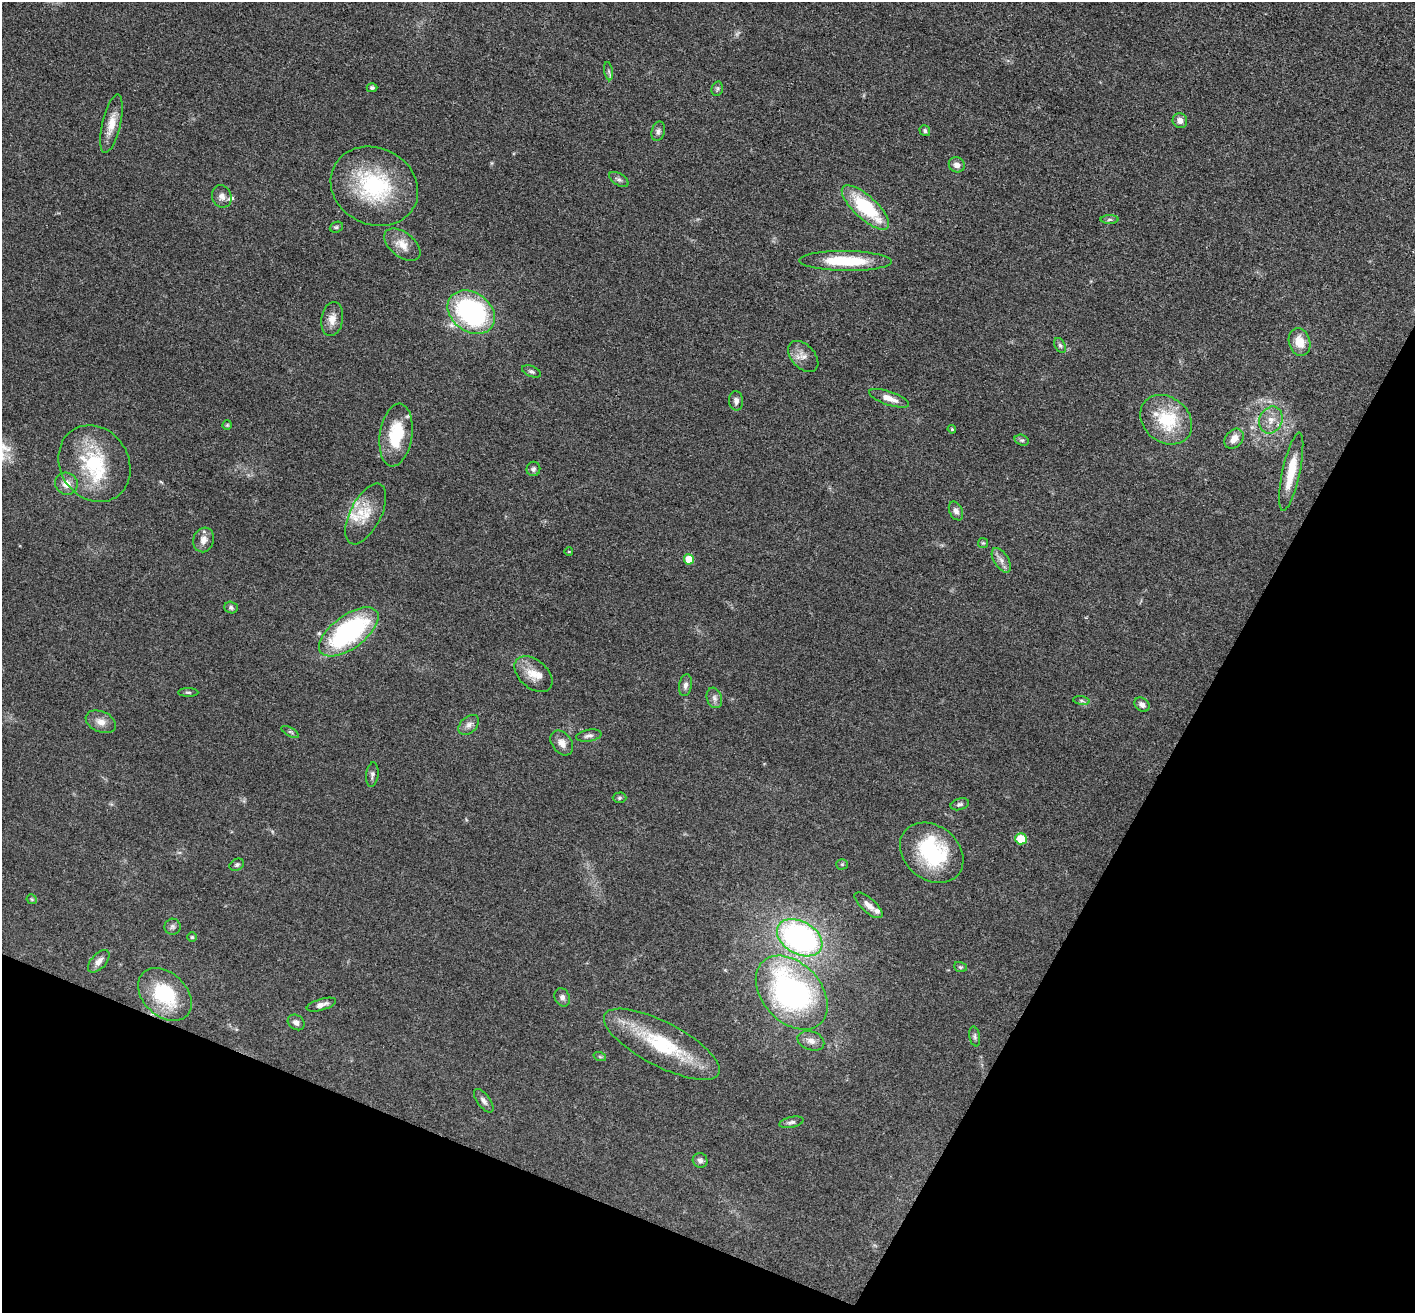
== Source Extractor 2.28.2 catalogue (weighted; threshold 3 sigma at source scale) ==
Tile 15 of 4 x 4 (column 3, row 4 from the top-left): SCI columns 2827-4239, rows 279-1589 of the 5653 x 5665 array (HDU 1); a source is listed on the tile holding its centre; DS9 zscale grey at full resolution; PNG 1417 x 1315 px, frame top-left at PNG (2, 2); each listed source drawn as its Kron ellipse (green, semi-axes under 4 px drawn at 4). Shown black and unused: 23% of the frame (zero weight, under 3 of 4 exposures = <1% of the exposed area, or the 3 px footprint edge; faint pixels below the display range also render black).
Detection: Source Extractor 2.28.2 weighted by HDU 2 'WHT'; one run over the whole footprint, this tile lists its part. Background 0.0503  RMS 0.0048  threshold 0.0214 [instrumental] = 3 sigma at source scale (4.5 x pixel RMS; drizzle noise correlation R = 1.50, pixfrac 1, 0.05/0.05 arcsec/px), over >= 5 px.
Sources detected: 89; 1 too faint to see at this stretch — neither listed nor drawn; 7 inside a brighter listed object's ellipse — not listed separately; the other 81 listed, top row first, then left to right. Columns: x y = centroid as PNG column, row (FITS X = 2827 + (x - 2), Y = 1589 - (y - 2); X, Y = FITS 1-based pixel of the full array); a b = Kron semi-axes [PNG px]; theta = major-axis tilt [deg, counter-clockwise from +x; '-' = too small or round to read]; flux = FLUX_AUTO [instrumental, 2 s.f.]
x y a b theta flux
609 71 9 4 -81 1
372 88 5 4 - 0.88
717 89 7 5 75 0.87
1180 121 8 7 - 2.8
111 124 30 9 77 7.4
658 131 10 6 76 1.5
925 131 6 5 - 0.93
957 165 8 7 - 2.8
619 179 11 6 -31 1.4
374 186 45 38 -26 48
222 196 11 9 -69 2.7
865 207 30 11 -42 32
1110 219 9 4 1 1
336 227 7 5 22 0.89
402 245 21 12 -38 6.5
845 261 46 10 -1 22
471 312 26 19 -36 77
332 319 17 10 80 4.7
1300 342 14 10 -74 7.4
1060 345 8 5 -63 1
803 357 18 11 -47 4.4
531 371 10 5 -23 1.1
889 398 21 6 -19 4.9
736 401 10 7 -87 2
1166 420 28 22 -39 26
1271 420 14 11 67 4.8
227 425 5 5 - 0.55
952 429 4 3 - 0.54
396 435 32 16 81 22
1234 439 11 8 50 4.1
1022 440 7 5 -18 0.94
94 464 40 34 -57 37
533 469 7 7 - 1.2
1291 472 40 8 78 13
66 484 11 10 - 4.6
956 511 10 6 -65 1.9
366 514 33 15 63 11
204 540 12 10 71 3.4
983 543 5 5 - 0.62
569 552 4 3 - 0.38
689 559 5 5 - 9.4
1001 560 14 7 -57 2.8
231 608 7 5 -20 1.1
349 632 35 16 36 73
533 674 22 14 -41 7.7
685 685 11 6 79 2.1
188 692 10 4 0 0.79
714 698 10 7 -71 2.1
1081 701 8 4 -9 0.95
1142 705 8 6 -37 2.1
101 722 16 10 -24 4.2
469 725 12 8 44 2.5
290 732 9 3 -29 0.81
589 736 13 6 10 1.7
562 743 14 9 -52 3.7
372 775 12 6 83 1.5
619 798 7 5 1 0.83
960 804 9 5 16 1.2
1021 839 6 5 - 12
932 853 34 27 -39 39
842 864 5 5 - 0.67
237 865 8 5 29 0.96
32 899 5 4 - 0.59
869 905 18 7 -42 3.6
172 927 8 8 - 1.4
192 937 5 5 - 0.67
800 938 24 16 -30 120
99 961 14 7 47 2.8
960 967 6 5 - 0.78
792 993 42 29 -47 120
165 994 31 21 -43 31
562 997 9 7 -65 1.8
321 1005 15 5 17 2.6
296 1022 9 7 -36 2.1
975 1036 10 5 -78 1.2
811 1041 14 9 -18 3.2
662 1044 64 22 -28 40
600 1057 6 4 -19 0.62
484 1101 14 6 -54 1.9
791 1122 12 5 12 1.4
700 1160 7 7 - 1.6
Overlapping masked pixels (flux is a lower limit): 1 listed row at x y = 662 1044